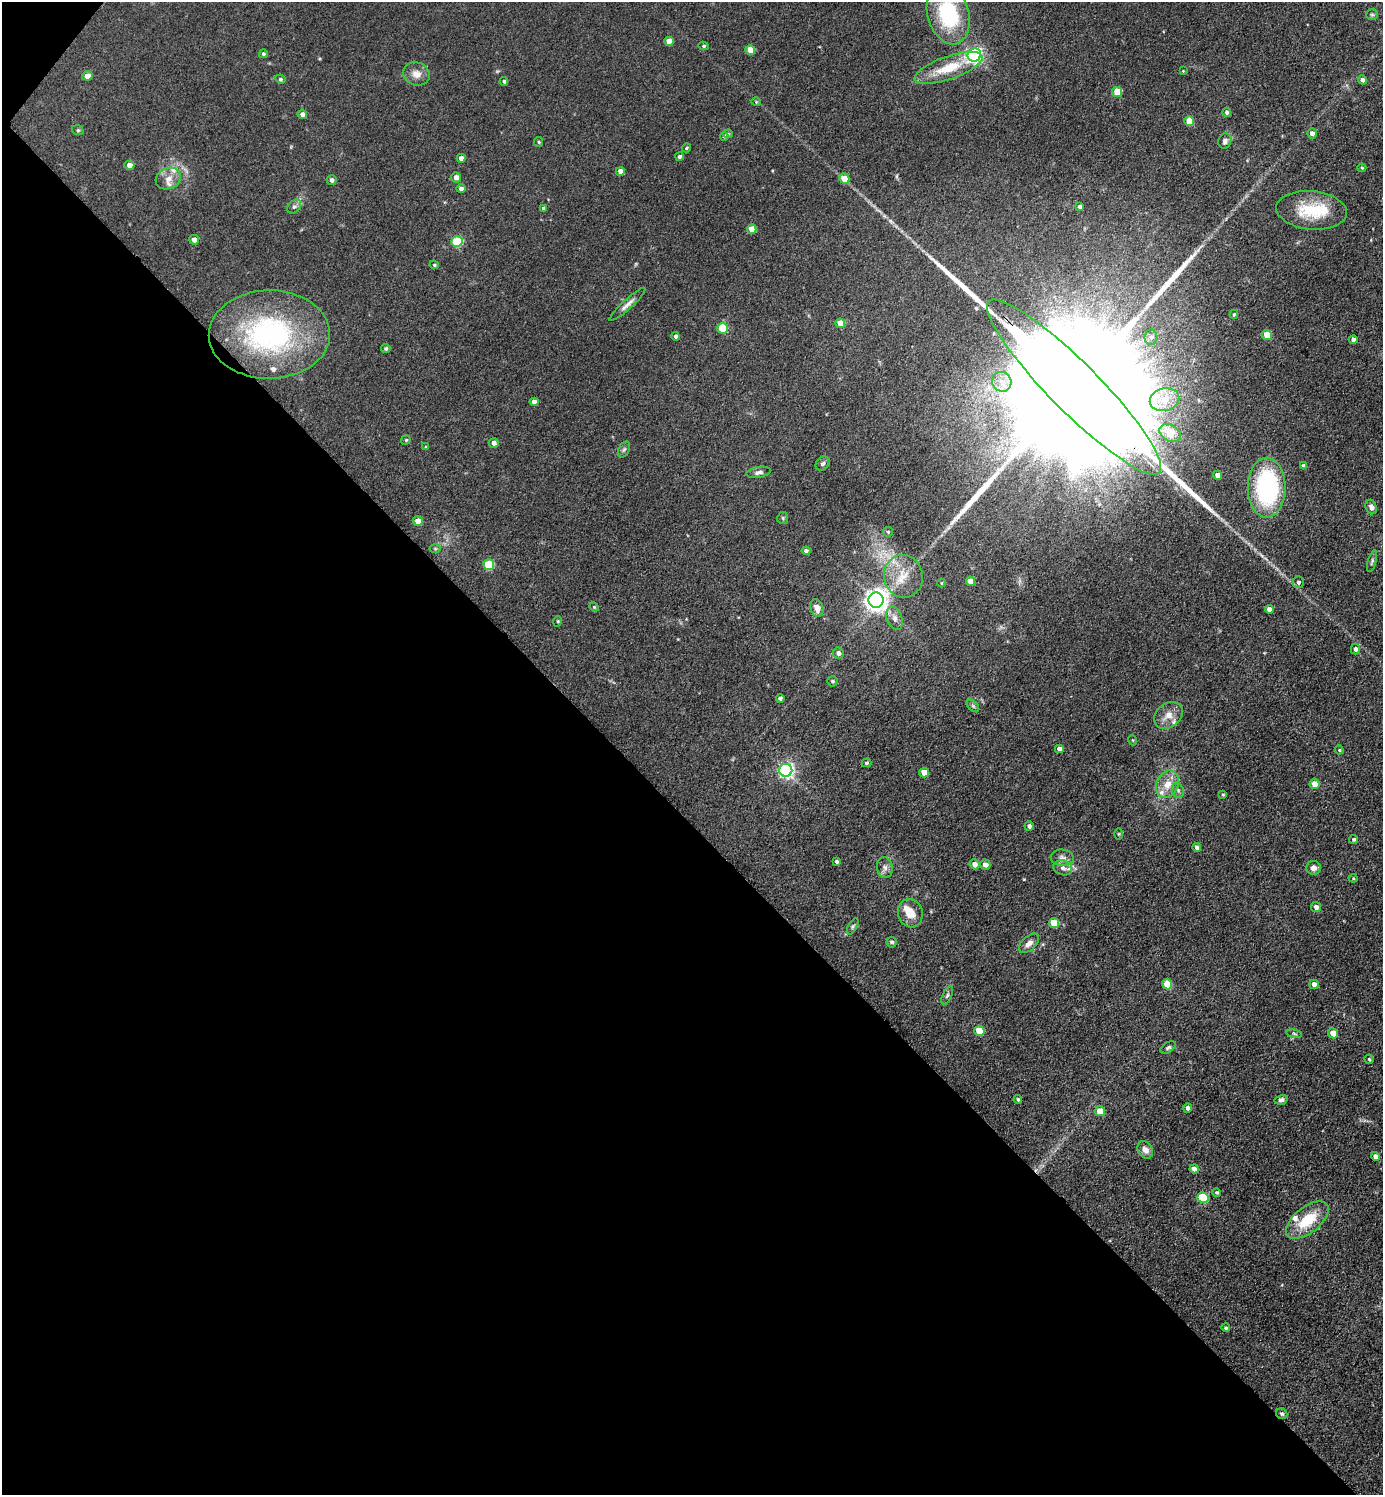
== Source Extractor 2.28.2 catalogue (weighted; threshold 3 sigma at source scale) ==
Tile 9 of 4 x 4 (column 1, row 3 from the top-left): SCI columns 300-1680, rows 1496-2988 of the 5979 x 5977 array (HDU 1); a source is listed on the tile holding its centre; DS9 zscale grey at full resolution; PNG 1385 x 1497 px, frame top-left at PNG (2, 2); each listed source drawn as its Kron ellipse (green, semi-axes under 4 px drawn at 4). Shown black and unused: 45% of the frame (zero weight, under 3 of 5 exposures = <1% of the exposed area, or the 3 px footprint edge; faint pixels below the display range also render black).
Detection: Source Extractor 2.28.2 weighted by HDU 2 'WHT'; one run over the whole footprint, this tile lists its part. Background 0.0607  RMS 0.0073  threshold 0.0326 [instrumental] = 3 sigma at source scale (4.5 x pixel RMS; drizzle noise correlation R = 1.50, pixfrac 1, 0.05/0.05 arcsec/px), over >= 5 px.
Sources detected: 148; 1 inside a brighter object's white glare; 1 long thin detection or spike segment (spike, bleed or trail) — neither listed nor drawn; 6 inside a brighter listed object's ellipse — not listed separately; the other 140 listed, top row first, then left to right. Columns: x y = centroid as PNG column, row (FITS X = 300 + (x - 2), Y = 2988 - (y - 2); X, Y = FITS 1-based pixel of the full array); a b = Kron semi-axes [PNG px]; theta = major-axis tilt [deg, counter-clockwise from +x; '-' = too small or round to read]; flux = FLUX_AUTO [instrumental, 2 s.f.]
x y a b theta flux
948 14 31 20 -75 58
1372 15 6 5 - 1.3
669 41 4 4 - 7.8
704 46 5 4 - 1.1
750 50 5 5 - 11
263 54 4 4 - 1.3
974 55 7 6 - 180
948 68 36 11 19 21
1183 71 3 3 - 0.54
416 74 13 11 -17 6.4
87 76 5 4 - 5
280 79 5 4 - 0.97
1362 80 5 4 - 2.4
504 81 4 4 - 1.2
1117 92 5 5 - 18
756 102 4 4 - 0.7
1227 112 4 4 - 1.7
302 114 4 4 - 2.8
1189 121 5 4 - 13
78 130 6 4 -20 1.1
1312 133 5 5 - 3.6
728 134 5 4 - 0.94
724 136 4 4 - 1.1
1225 141 8 6 75 2.8
539 142 5 4 - 0.86
686 148 5 3 - 0.88
680 156 4 4 - 1.7
461 158 4 4 - 3.7
129 165 5 4 - 3.7
1362 168 4 4 - 0.81
620 171 4 4 - 5
456 177 5 5 - 3.5
844 178 5 5 - 11
168 179 13 10 26 6.2
332 180 5 4 - 2.5
461 189 4 4 - 2.3
294 207 8 5 47 1.9
1080 207 4 4 - 2.1
543 208 4 3 - 1.3
1312 210 35 19 -5 30
752 229 5 4 - 9.2
194 240 5 5 - 3.8
457 242 5 5 - 36
434 265 5 4 - 0.89
627 304 24 5 42 4
1234 314 4 3 - 0.85
840 323 5 5 - 8.6
722 328 5 5 - 27
269 334 60 44 1 130
1267 335 5 4 - 13
676 336 4 4 - 1.7
1151 337 8 6 87 2.4
1353 340 4 4 - 2.8
386 349 4 4 - 1.3
1002 382 10 9 - 6.9
1074 387 121 24 -45 120000
1165 400 15 11 13 13
534 402 4 4 - 3.8
1170 433 11 8 -29 15
406 440 5 4 - 0.8
494 443 5 5 - 2.9
426 447 4 4 - 0.82
624 449 8 5 62 1.5
823 464 8 6 44 1.8
1304 466 4 4 - 2.7
759 472 12 5 10 2.6
1217 475 4 4 - 6.1
1267 488 30 19 -90 97
1371 507 7 5 -69 2.9
783 518 6 5 - 1.1
418 521 5 4 - 7.5
888 532 5 5 - 0.83
435 549 5 3 - 0.72
806 551 4 4 - 2
1372 561 11 3 74 1.4
489 565 5 5 - 27
903 576 21 19 -79 18
970 581 4 4 - 7.9
1298 582 5 5 - 1.6
941 583 4 3 - 0.52
876 600 7 7 - 540
594 607 5 4 - 0.78
817 608 9 6 -70 4.8
1269 609 4 4 - 3.4
894 618 12 7 -71 4.1
558 621 5 3 - 0.79
1355 649 5 4 - 2.3
838 653 6 5 - 2.4
832 681 5 5 - 1.3
780 698 4 4 - 2.4
973 706 7 4 -45 1.4
1168 715 16 12 38 7.8
1132 740 5 3 - 0.69
1059 749 4 4 - 3.6
1339 750 4 4 - 0.79
867 763 5 4 - 1.1
786 770 6 6 - 190
924 773 5 4 - 8.9
1167 784 14 11 66 9.2
1314 784 5 5 - 8.6
1178 790 8 6 -69 1.9
1223 795 4 4 - 0.75
1029 826 4 4 - 2.3
1118 834 5 3 - 0.78
1354 839 4 4 - 1.2
1197 848 4 4 - 3.4
1062 858 11 8 -5 3.8
837 861 4 3 - 1.4
974 864 5 5 - 5
985 865 5 5 - 4.3
885 868 10 8 -79 3.1
1063 868 9 7 -18 3.5
1313 868 7 7 - 3.4
1353 878 4 4 - 0.74
1316 907 5 5 - 3.4
910 913 14 12 -76 9.7
1054 923 5 5 - 17
853 926 9 4 60 1.3
892 942 5 5 - 1.5
1029 943 12 7 44 4.2
1167 984 5 5 - 18
1314 984 5 4 - 5
947 995 10 4 66 1.7
979 1031 5 5 - 15
1333 1033 5 4 - 8.7
1294 1034 8 4 -9 1.2
1168 1048 8 5 32 1.5
1369 1059 4 4 - 0.92
1018 1100 4 3 - 1
1281 1100 7 5 15 2.2
1188 1108 4 4 - 3
1100 1111 5 5 - 9.2
1145 1150 9 7 -58 4.1
1375 1156 4 4 - 4.4
1194 1169 5 4 - 4.4
1217 1192 4 4 - 0.89
1203 1198 5 5 - 32
1307 1220 25 13 38 26
1226 1328 4 4 - 1.2
1282 1414 6 5 - 1.5
Overlapping masked pixels (flux is a lower limit): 1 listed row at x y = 1074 387
Isophote crosses this tile's border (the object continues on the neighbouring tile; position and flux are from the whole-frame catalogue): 1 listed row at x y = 948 14